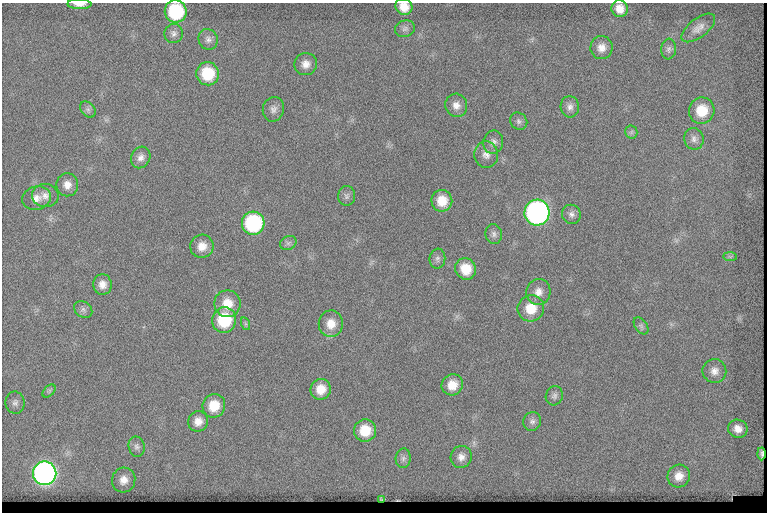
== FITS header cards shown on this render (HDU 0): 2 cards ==
NAXIS1  =                  765
NAXIS2  =                  510

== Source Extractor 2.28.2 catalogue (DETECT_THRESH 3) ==
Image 765 x 510 px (HDU 0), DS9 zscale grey, 1 PNG px = 1 image px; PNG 769 x 514 px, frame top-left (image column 1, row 510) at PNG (2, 3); each listed source drawn as its Kron ellipse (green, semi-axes under 4 px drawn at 4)
Background 174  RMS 7.3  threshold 21.8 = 3 sigma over >= 5 px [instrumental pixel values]
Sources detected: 65; all 65 listed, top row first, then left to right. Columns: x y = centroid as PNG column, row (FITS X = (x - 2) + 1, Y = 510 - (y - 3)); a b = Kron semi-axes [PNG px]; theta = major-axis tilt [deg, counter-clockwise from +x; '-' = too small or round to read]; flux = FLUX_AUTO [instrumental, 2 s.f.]
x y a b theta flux
79 4 12 5 -1 3600
404 7 9 8 - 5900
620 9 8 8 - 4900
176 11 11 11 - 35000
698 28 20 9 38 4100
405 29 10 8 18 1900
174 33 9 9 - 2100
208 39 10 9 - 2400
601 48 11 11 - 4300
669 49 10 7 84 1800
306 64 11 11 - 4000
208 74 11 11 - 19000
456 105 12 11 - 3800
570 107 11 9 -85 2600
88 109 9 6 -49 1600
273 109 12 10 76 2700
702 111 13 12 - 13000
519 121 9 8 - 1600
631 132 6 6 - 1100
694 139 11 9 -78 2700
493 142 12 10 77 2800
486 155 13 12 - 3800
141 157 11 9 64 3000
67 185 11 11 - 4300
45 196 13 11 -9 4000
347 196 10 8 85 1800
36 198 14 11 16 4400
442 201 11 10 - 8700
537 212 13 12 - 170000
571 214 9 9 - 2300
253 223 11 11 - 50000
494 234 10 8 -78 1900
288 243 8 6 27 1500
202 246 12 11 - 5800
730 257 7 4 -1 950
437 259 10 8 81 1800
466 269 11 10 - 9700
102 284 10 9 - 4100
538 292 13 12 - 4500
227 304 13 13 - 8600
531 308 13 13 - 11000
83 310 10 7 -36 1700
224 320 13 12 - 25000
246 324 6 4 -71 760
331 324 13 12 - 6900
641 326 9 6 -55 1300
714 371 12 12 - 3900
452 385 11 10 - 7200
321 389 10 10 - 7400
49 391 8 4 45 1100
554 396 10 8 72 1800
15 403 11 9 -81 2400
214 406 12 11 - 10000
198 421 10 9 - 4500
532 421 9 9 - 2100
738 429 10 9 - 4100
365 431 11 11 - 12000
137 447 10 8 -78 1900
761 454 6 2 -89 1200
461 457 11 10 - 3600
403 458 10 7 86 2000
45 473 12 11 - 190000
679 476 11 11 - 5300
124 480 12 11 - 4900
381 500 4 2 - 470
At the frame edge (FLAGS 8, measured only in part): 3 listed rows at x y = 79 4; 404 7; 176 11